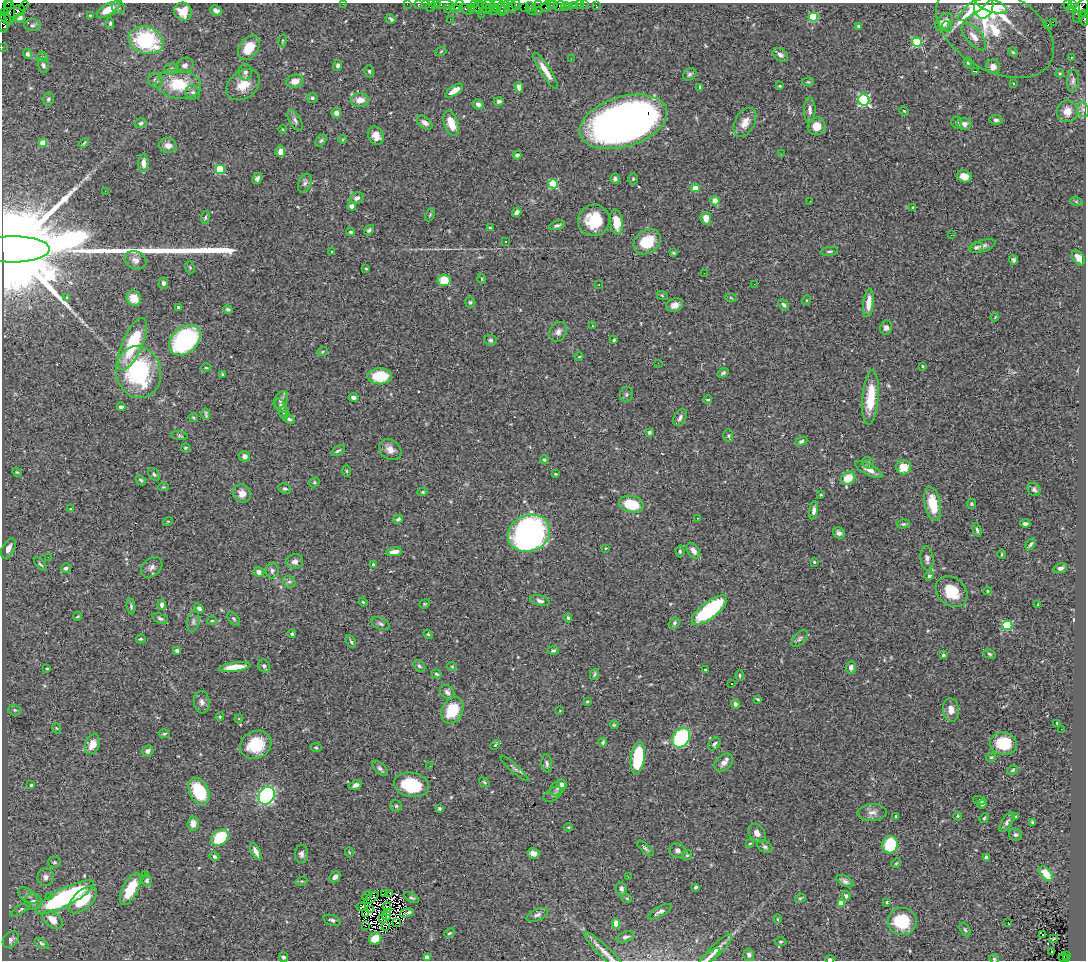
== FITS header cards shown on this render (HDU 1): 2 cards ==
NAXIS1  =                 1084
NAXIS2  =                  958

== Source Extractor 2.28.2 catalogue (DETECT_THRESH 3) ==
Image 1084 x 958 px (HDU 1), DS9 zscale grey, 1 PNG px = 1 image px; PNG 1088 x 962 px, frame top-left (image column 1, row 958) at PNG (2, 3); each listed source drawn as its Kron ellipse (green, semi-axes under 4 px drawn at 4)
Background 1.63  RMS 0.049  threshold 0.146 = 3 sigma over >= 5 px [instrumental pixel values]
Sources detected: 466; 2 with non-positive FLUX_AUTO (blend fragments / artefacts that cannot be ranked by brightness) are neither listed nor drawn; the other 464 listed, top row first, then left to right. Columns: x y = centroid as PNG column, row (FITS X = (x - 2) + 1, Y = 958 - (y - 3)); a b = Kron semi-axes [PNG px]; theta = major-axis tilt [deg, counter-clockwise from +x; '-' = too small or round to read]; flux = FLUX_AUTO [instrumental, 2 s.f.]
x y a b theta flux
8 4 3 2 - 45
343 4 2 2 - 17
407 4 2 2 - 37
419 4 3 2 - 130
425 4 2 2 - 35
497 4 7 2 4 380
516 4 5 4 - 190
1067 4 4 3 - 600
436 5 4 3 - 130
444 5 9 3 1 230
459 5 6 3 66 150
474 5 4 3 - 87
489 5 7 3 -10 250
538 5 2 2 - 47
550 5 4 2 - 78
554 5 2 2 - 86
574 5 4 3 - 140
579 5 2 2 - 19
584 5 2 2 - 41
596 5 3 2 - 7.5
1072 5 3 3 - 54
24 6 5 2 - 95
430 6 6 2 72 210
512 6 7 4 -71 570
546 6 5 3 - 140
559 6 5 3 - 190
976 6 23 6 40 100
984 6 12 9 77 190
991 6 16 6 -17 120
118 7 7 6 - 7.6
478 7 7 3 -88 440
505 7 7 4 76 260
524 7 2 2 - 87
530 7 5 2 - 120
565 7 5 3 - 35
569 7 2 2 - 30
471 8 3 3 - 82
485 8 8 3 -44 410
489 8 4 3 - 66
495 8 3 2 - 150
1077 8 4 3 - 500
447 9 3 2 - 94
455 9 3 3 - 270
466 9 7 3 -35 320
501 9 7 3 -85 770
1071 9 3 2 - 41
108 10 13 5 29 43
216 10 6 5 - 11
1081 10 13 5 66 980
17 11 9 5 26 780
493 11 2 2 - 66
532 11 4 3 - 180
538 11 3 2 - 230
183 12 9 8 - 46
5 13 3 2 - 79
10 13 13 5 88 740
481 14 2 2 - 65
1084 14 4 2 - 390
90 15 4 4 - 3.3
813 17 4 4 - 180
5 18 7 3 -42 260
20 18 5 4 - 10
1083 18 8 4 -72 350
391 19 5 3 - 8.9
450 19 2 2 - 19
944 22 10 7 41 32
1053 22 2 2 - 460
3 23 9 4 -81 280
110 23 5 3 - 5.2
32 25 8 6 3 7.5
1048 25 4 2 - 7.4
858 26 3 3 - 5.7
947 27 5 4 - 6.7
995 30 64 40 -31 250
974 37 16 8 -50 30
146 40 17 13 -18 270
282 41 6 4 71 4
917 42 5 4 - 220
2 47 2 2 - 34
249 48 13 9 57 70
441 51 5 3 - 3.1
1013 52 5 4 - 3.8
27 54 5 4 - 9.6
780 55 8 6 -35 13
42 57 5 5 - 5.8
1071 58 3 2 - 5.4
571 59 2 2 - 8.8
968 62 5 4 - 4
43 65 8 5 -74 9.5
185 65 9 7 24 13
338 65 5 4 - 9.5
993 67 7 7 - 20
172 69 7 5 2 7
369 71 6 4 -75 5.2
546 71 21 5 -57 40
975 71 4 2 - 5.4
245 72 8 6 -82 12
1060 73 4 4 - 3.5
690 74 7 5 35 7.8
156 80 8 7 - 12
295 81 8 6 12 28
1073 81 11 6 84 11
808 82 6 4 5 4.3
1013 83 3 2 - 7.2
178 84 22 14 -7 120
243 85 19 13 38 62
780 86 4 3 - 3.4
519 87 5 4 - 17
699 88 3 3 - 14
454 91 10 4 34 32
193 92 7 6 - 11
312 98 5 4 - 7.2
48 99 6 5 - 6.3
360 100 9 7 3 33
864 100 5 5 - 420
499 101 5 4 - 8.2
478 104 6 5 - 11
1083 109 8 6 -69 9.6
810 110 13 6 -89 18
904 111 5 3 - 3.3
1067 111 11 10 - 36
336 113 5 5 - 16
295 120 11 5 -59 11
996 120 6 4 -9 6.9
623 122 45 25 17 2800
745 122 16 9 62 32
957 122 6 5 - 5.6
141 123 6 4 16 6
425 123 9 5 -36 16
451 123 13 7 -72 58
964 124 7 6 - 15
817 126 9 8 - 44
282 129 4 3 - 2.6
376 136 10 7 -60 28
343 139 4 3 - 2.5
321 141 7 4 48 5.4
43 143 4 4 - 61
84 143 5 3 - 3.3
168 145 9 7 -10 21
280 151 6 5 - 25
781 154 3 2 - 4.4
517 155 4 3 - 6.5
143 163 9 5 89 19
220 169 5 4 - 210
964 176 7 6 - 29
257 178 6 4 60 9.3
615 179 5 4 - 7.7
633 179 5 5 - 4.9
305 183 10 6 66 11
553 184 5 4 - 170
695 188 4 4 - 29
105 191 2 2 - 45
357 198 7 5 19 13
715 201 4 4 - 59
810 201 3 2 - 6.6
1076 201 6 4 -19 3
352 206 4 4 - 41
913 207 3 3 - 2.8
517 212 5 4 - 11
430 215 7 3 67 3.9
205 218 6 4 83 4.4
706 218 6 5 - 24
594 220 16 15 - 110
616 222 13 6 -82 50
557 225 8 4 18 8.3
490 228 4 3 - 4.4
369 230 5 4 - 5.9
351 232 4 3 - 4.6
951 235 3 2 - 3.7
505 241 3 3 - 9.6
647 242 14 11 35 110
983 246 14 5 17 12
976 247 7 5 17 7.7
13 249 36 13 0 150000
829 251 9 3 5 5.7
332 252 4 3 - 2.8
673 253 4 3 - 3.7
1078 258 8 5 -53 22
136 260 11 9 -29 19
1013 260 4 4 - 6.1
190 267 6 4 -69 4.1
366 269 3 2 - 3
704 273 2 2 - 4.6
482 279 5 3 - 2.7
444 280 6 6 - 63
163 283 5 4 - 7.8
599 284 2 2 - 2
754 284 3 2 - 3.2
662 295 6 3 -20 3.5
67 297 4 3 - 2.5
134 298 8 7 - 42
731 298 6 3 -20 3.4
807 300 5 3 - 3
470 302 5 5 - 5.8
868 303 14 5 84 38
675 305 8 6 18 20
783 305 6 4 -48 8.1
179 307 4 3 - 8.2
228 309 5 4 - 7.2
995 317 4 3 - 2.8
592 325 3 2 - 4.6
886 328 7 6 - 12
558 332 10 8 54 15
185 340 18 13 42 490
490 340 6 5 - 6.7
614 340 4 3 - 3.3
132 344 28 10 67 190
322 352 5 3 - 4.4
579 357 4 3 - 2.5
658 363 3 2 - 5.6
922 366 3 3 - 3.5
206 368 5 3 - 3.2
139 372 26 22 -77 380
723 373 6 4 37 6.2
223 374 3 3 - 3.9
380 376 12 8 2 110
626 394 7 6 - 5.9
353 397 5 3 - 11
871 397 27 8 85 95
281 400 10 6 60 11
708 400 4 2 - 3.6
281 406 8 4 -58 8.5
121 407 4 3 - 7
284 413 6 5 - 6.7
206 414 6 2 -80 4.8
193 417 5 4 - 3.5
680 418 9 6 60 14
289 419 6 4 -27 8.5
649 432 4 4 - 5.5
180 436 8 3 -9 3.9
728 436 6 5 - 5.6
801 441 6 4 24 6.2
185 448 4 4 - 3.8
390 450 12 9 -39 24
338 451 7 3 32 5.8
245 456 6 5 - 15
544 460 4 4 - 4.6
868 463 6 5 - 6.1
903 467 7 7 - 58
869 469 15 5 -28 23
347 471 6 4 -88 3.6
17 472 5 4 - 3.7
154 474 7 5 -53 7.3
556 474 4 3 - 2.9
848 478 7 6 - 66
141 480 5 3 - 4.9
314 482 5 5 - 4.3
163 487 5 4 - 3.6
285 489 6 5 - 7.1
1034 489 7 6 - 7.8
422 492 5 3 - 4.8
242 493 9 9 - 26
821 494 3 2 - 3.2
631 504 12 8 -15 120
932 504 17 8 -78 79
971 504 5 4 - 4.9
71 509 4 3 - 3
814 510 9 4 83 13
697 518 3 2 - 4.1
398 519 5 4 - 6.3
168 521 5 3 - 2.9
1025 523 5 3 - 8.3
903 524 7 4 8 5.5
977 530 7 4 -74 6.3
529 533 22 18 23 1000
839 533 6 5 - 15
1030 544 6 4 57 7.2
8 548 11 6 63 22
605 548 3 2 - 2.5
680 551 6 4 -87 5.5
693 551 9 5 -54 20
394 552 8 4 8 20
1002 554 5 3 - 3.2
48 557 3 2 - 5.2
927 559 12 6 -83 13
295 561 8 7 - 14
814 562 3 3 - 4.2
40 564 8 3 -48 5.2
373 564 4 3 - 4.3
152 567 12 8 40 16
66 568 5 5 - 8
1060 568 7 5 16 11
272 571 8 6 87 11
259 572 6 5 - 15
929 576 5 4 - 7
289 582 6 5 - 7.5
987 591 4 4 - 3.1
952 592 17 14 -42 91
540 601 10 5 -13 11
363 602 4 3 - 3.6
425 604 5 4 - 4.1
162 605 5 4 - 9.5
1038 605 3 2 - 3
131 606 8 4 -80 5.6
199 608 5 4 - 10
709 610 21 8 38 270
78 616 5 3 - 3.4
160 618 8 4 -22 6.9
568 618 5 4 - 5.6
234 619 8 5 -49 6.7
193 621 11 6 80 11
212 621 5 3 - 3.3
674 623 6 5 - 6.6
381 624 9 5 -24 8.5
1007 625 5 5 - 210
292 634 4 4 - 5.1
428 634 5 4 - 3.7
800 638 10 5 47 8.4
141 639 5 3 - 4.6
351 642 7 4 -62 6.1
553 650 6 4 6 6.5
177 651 4 3 - 6.4
989 654 6 4 -27 5.3
943 655 4 4 - 5
264 666 7 5 -58 9
419 666 7 4 -40 5.8
452 666 5 4 - 3.8
234 667 16 4 7 49
47 668 3 2 - 2.7
851 668 6 5 - 14
705 670 3 2 - 2.8
436 674 5 4 - 5.9
595 674 6 3 64 4.5
740 675 6 4 -88 4.9
732 684 3 2 - 5.2
447 692 8 6 -45 12
758 699 4 2 - 3.6
587 701 3 3 - 2.9
202 702 11 8 -84 15
735 704 5 4 - 8.3
15 710 6 5 - 5.9
452 710 14 10 64 110
951 710 12 8 -82 26
560 711 4 2 - 2.3
220 717 4 3 - 3.9
239 719 4 4 - 4
1057 723 3 3 - 2.7
614 725 4 4 - 3.2
56 728 5 3 - 2.7
1061 729 2 2 - 6.2
164 734 5 3 - 4.8
681 738 10 8 57 330
603 742 5 4 - 5.6
93 744 10 7 67 44
714 744 7 5 49 8.7
1003 744 13 11 -8 120
256 745 16 13 28 120
495 745 5 3 - 3.4
316 747 6 3 -8 3.3
148 751 6 5 - 13
991 757 5 4 - 3.9
638 758 16 7 82 200
547 763 9 5 -83 8.6
724 763 10 7 42 22
430 766 2 2 - 6.7
380 768 10 5 -43 8.9
514 768 18 3 -42 8.7
1013 770 5 3 - 4.5
484 782 6 3 -37 3.8
562 784 5 4 - 13
31 785 3 3 - 4.2
355 785 6 4 22 11
411 785 18 12 -11 180
558 788 9 6 46 12
199 791 14 9 -64 160
553 794 10 6 32 7.9
267 796 9 7 56 550
979 800 6 4 -13 8.7
982 804 5 4 - 9
396 806 6 5 - 6
439 808 4 3 - 4.7
872 812 15 8 2 21
895 816 3 2 - 2.7
958 816 4 4 - 3.6
1016 817 3 2 - 2.5
984 818 5 4 - 4.2
1007 822 11 5 57 9.8
1032 822 4 3 - 4.5
193 824 7 5 86 24
568 827 4 4 - 3.1
757 833 10 7 -49 19
1015 835 6 6 - 7.6
220 837 10 7 41 160
750 843 3 3 - 3.1
890 845 8 8 - 140
765 847 8 5 -32 8.4
645 848 10 4 -43 6.9
677 850 8 7 - 13
256 851 9 4 -65 19
349 852 5 3 - 2.8
533 853 6 5 - 17
301 854 9 6 88 11
687 855 5 5 - 5.2
214 856 5 4 - 5.8
986 857 4 4 - 8.3
54 862 6 5 - 6.6
896 863 5 3 - 2.7
145 874 3 3 - 7.2
1046 874 8 5 -50 52
46 877 9 8 - 16
335 877 6 4 45 15
628 877 3 2 - 3.3
147 880 6 5 - 7
302 881 6 4 17 3.7
845 881 10 5 -27 10
696 887 4 3 - 5.2
130 889 18 7 62 93
621 889 6 5 - 9.4
390 893 3 2 - 3.6
385 894 4 2 - 1.7
28 896 11 6 -35 13
367 896 6 2 37 4.1
846 896 5 4 - 7
49 897 4 2 - 34
65 897 32 9 27 590
371 898 8 2 36 3.8
412 898 8 4 -30 5.7
800 898 5 4 - 4
627 899 5 3 - 2.9
83 900 17 9 42 110
33 902 8 8 - 15
887 902 3 3 - 3.1
841 903 4 4 - 39
361 907 4 2 - 1.6
387 908 5 2 - 0.54
21 909 11 4 32 8
370 909 3 2 - 2.1
660 912 13 4 29 11
387 913 2 2 - 2.4
407 913 7 3 16 7.6
365 914 3 2 - 0.062
537 915 11 6 23 11
386 916 5 2 - 4.9
382 919 2 2 - 1.9
777 919 4 3 - 2.3
52 920 11 7 -40 43
332 920 9 5 -18 7.6
902 921 14 13 - 150
397 922 3 2 - 4.3
1008 922 3 2 - 5.1
616 923 5 4 - 25
365 925 3 2 - 15
385 926 2 2 - 1.7
965 930 7 4 -62 5.4
449 933 5 3 - 4.7
1043 934 3 3 - 67
625 937 9 5 19 10
375 938 6 6 - 54
1054 939 3 2 - 3.3
11 940 9 7 50 13
781 942 6 4 2 4.3
42 944 7 4 -29 6.1
716 950 22 5 45 24
604 952 27 5 -44 26
1052 952 2 2 - 5.9
749 955 6 5 - 9
1066 955 3 2 - 260
283 957 5 4 - 7
427 957 4 4 - 45
709 957 13 4 40 12
1063 958 4 3 - 150
830 959 4 3 - 6.6
994 959 5 4 - 4
1066 959 3 3 - 170
At the frame edge (FLAGS 8, measured only in part): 19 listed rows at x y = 8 4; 343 4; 407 4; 419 4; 425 4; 497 4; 1067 4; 436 5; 444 5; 430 6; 512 6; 1084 14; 1083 18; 3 23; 2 47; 13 249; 427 957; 830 959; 994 959
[2 non-positive-flux detections neither listed nor drawn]